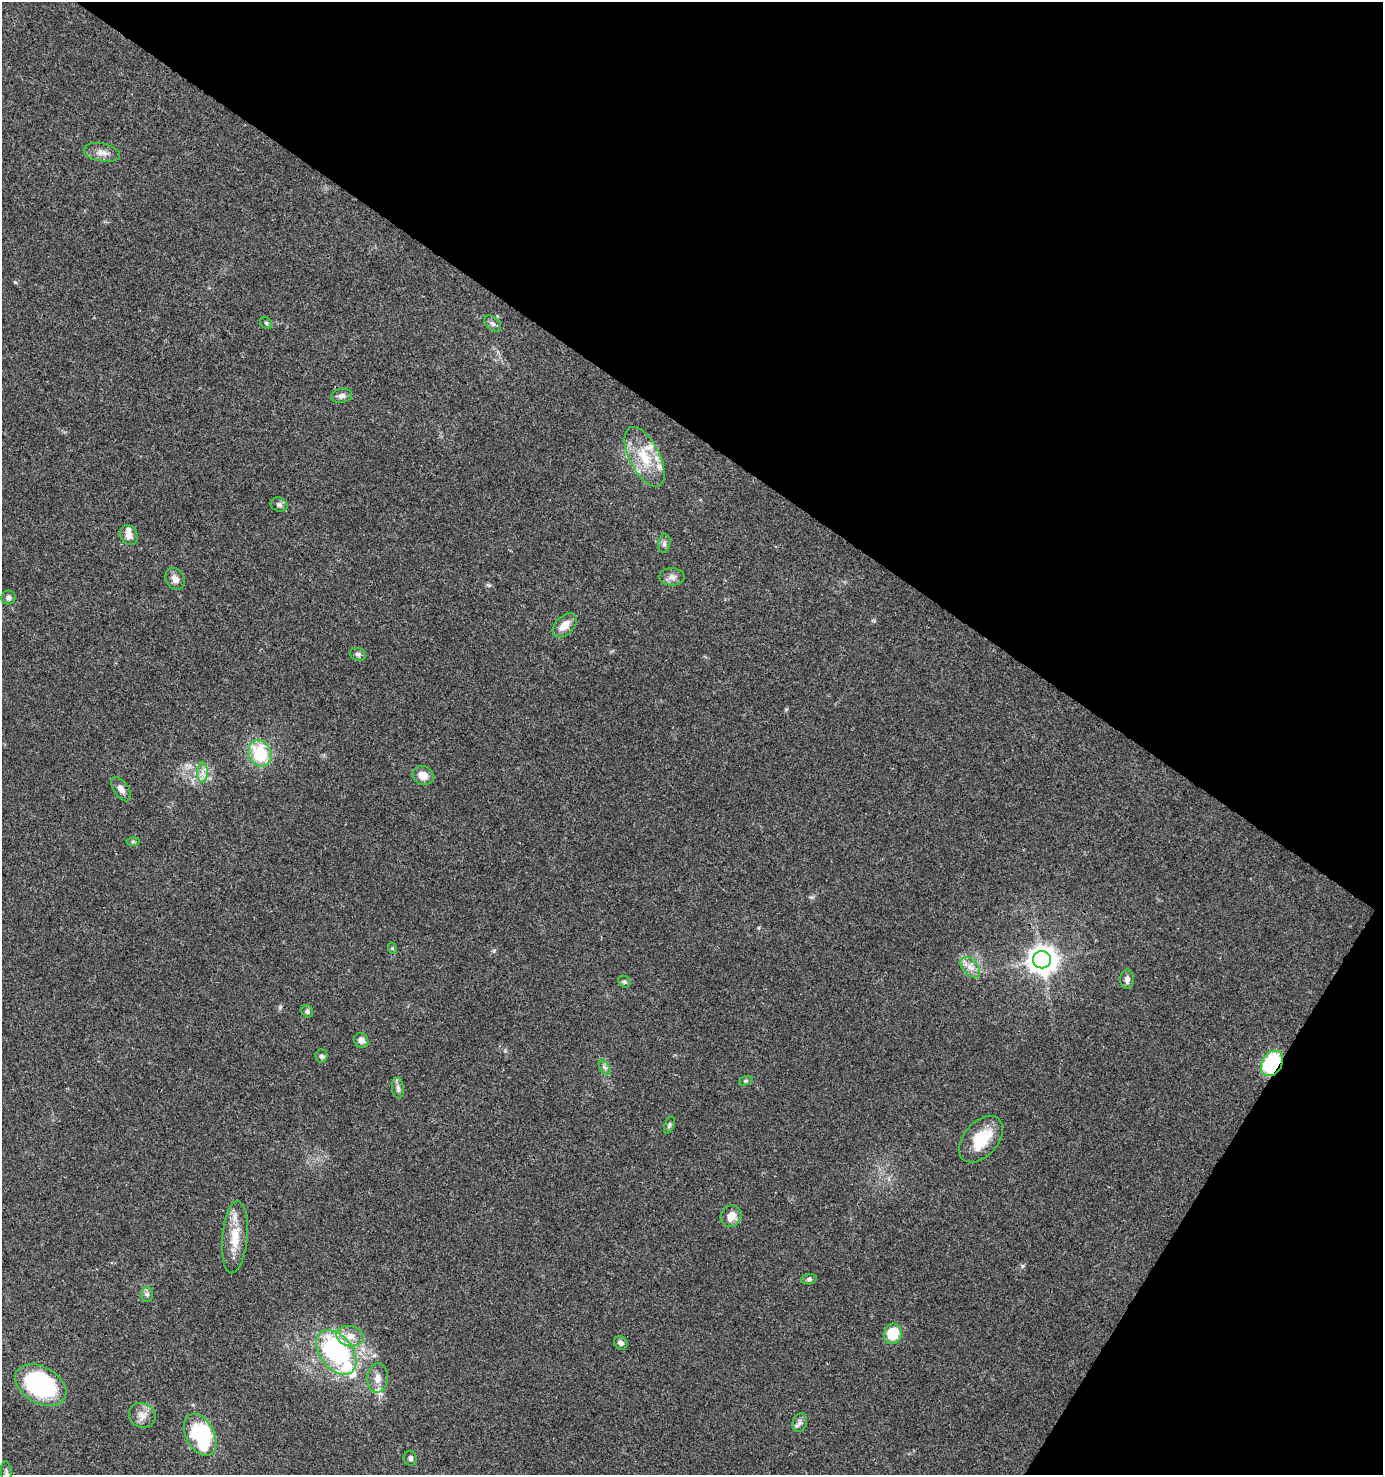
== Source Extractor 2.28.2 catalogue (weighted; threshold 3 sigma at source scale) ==
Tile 8 of 4 x 4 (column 4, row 2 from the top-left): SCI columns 4398-5778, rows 2948-4420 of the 5966 x 5903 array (HDU 1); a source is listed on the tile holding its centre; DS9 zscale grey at full resolution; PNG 1385 x 1477 px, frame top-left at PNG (2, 2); each listed source drawn as its Kron ellipse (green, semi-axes under 4 px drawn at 4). Shown black and unused: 34% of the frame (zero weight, under 3 of 4 exposures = <1% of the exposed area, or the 3 px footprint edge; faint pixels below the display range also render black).
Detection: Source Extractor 2.28.2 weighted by HDU 2 'WHT'; one run over the whole footprint, this tile lists its part. Background 0.0416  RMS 0.0036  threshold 0.0164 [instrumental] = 3 sigma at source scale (4.5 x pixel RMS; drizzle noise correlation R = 1.50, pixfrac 1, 0.0396/0.0396 arcsec/px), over >= 5 px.
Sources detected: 54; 7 inside a brighter listed object's ellipse — not listed separately; the other 47 listed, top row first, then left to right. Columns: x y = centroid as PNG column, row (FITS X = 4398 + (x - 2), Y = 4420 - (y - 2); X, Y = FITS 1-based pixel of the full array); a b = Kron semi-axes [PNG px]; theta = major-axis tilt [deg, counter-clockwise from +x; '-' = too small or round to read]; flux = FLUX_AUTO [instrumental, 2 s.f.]
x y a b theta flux
102 152 18 9 -11 3.1
266 323 6 5 - 0.6
493 324 10 6 -44 1.2
342 396 10 7 10 1.6
645 457 32 15 -63 12
279 504 8 7 - 1.3
129 535 10 8 -65 2.7
664 543 9 6 79 1.2
672 577 13 8 0 2.2
175 579 11 9 -62 2.8
9 598 7 7 - 0.98
565 625 14 9 45 3.8
358 654 8 6 -17 1.1
260 753 13 11 -68 18
203 772 11 5 -90 1.8
423 775 11 9 -26 3.9
121 789 14 7 -55 2.2
133 842 6 4 0 0.59
392 948 6 3 -72 0.41
1042 960 9 8 - 500
970 967 12 7 -47 2.6
1127 979 9 7 90 1.5
624 982 6 5 - 0.65
307 1011 6 5 - 0.72
361 1040 8 7 - 1.9
321 1056 6 6 - 0.93
1272 1063 13 10 59 25
605 1068 8 5 -58 0.95
746 1081 7 4 20 0.57
398 1088 10 6 -82 1.3
669 1125 9 4 66 0.69
981 1139 27 17 49 12
731 1216 11 10 - 4.1
235 1237 36 12 85 9
809 1279 8 5 10 0.84
147 1294 7 6 - 1.1
893 1334 10 9 - 11
350 1336 14 10 -10 3.9
621 1343 7 6 - 1.3
336 1352 25 16 -53 53
377 1378 15 10 86 3.2
41 1385 27 18 -29 49
142 1415 14 12 -30 3.2
800 1423 9 7 73 1.4
200 1435 22 14 -62 39
410 1458 7 6 - 1.1
6 1472 10 5 -86 0.9
Overlapping masked pixels (flux is a lower limit): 1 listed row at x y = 1272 1063